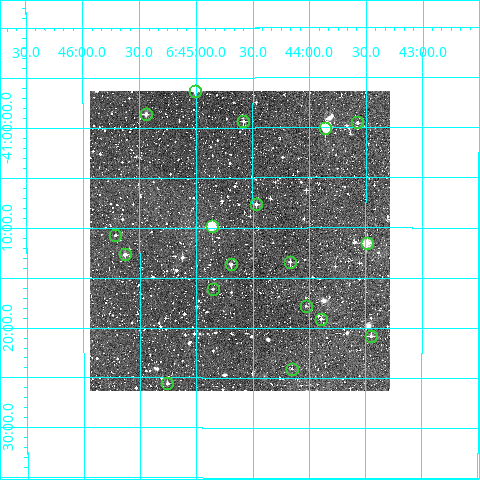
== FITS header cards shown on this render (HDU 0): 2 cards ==
NAXIS1  =                  300
NAXIS2  =                  300

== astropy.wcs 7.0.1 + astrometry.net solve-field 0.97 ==
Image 300 x 300 px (HDU 0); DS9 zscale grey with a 90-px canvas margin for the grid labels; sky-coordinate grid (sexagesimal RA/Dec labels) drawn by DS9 from the SOLVED WCS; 18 Tycho-2 reference stars matched to detected sources circled (green)
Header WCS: RA---TAN/DEC--TAN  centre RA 06:44:37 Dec -41:11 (101.15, -41.19 deg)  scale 6 arcsec/px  FOV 30.0' x 30.0'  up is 0 deg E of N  parity normal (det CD < 0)
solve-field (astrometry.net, Tycho-2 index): VERIFIED the header's WCS against the Tycho-2 star catalogue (verified at 2 index scales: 9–18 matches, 0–1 conflicts across passes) and refined it, rather than solving blind
Solved WCS: RA---TAN-SIP/DEC--TAN-SIP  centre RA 06:44:37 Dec -41:11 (101.15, -41.19 deg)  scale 6 arcsec/px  FOV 30.0' x 30.0'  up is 0 deg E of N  parity normal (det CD < 0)
The solver's refit moves the header's centre by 2.2 arcsec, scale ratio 0.9995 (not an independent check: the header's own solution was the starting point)
Tycho-2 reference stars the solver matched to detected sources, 18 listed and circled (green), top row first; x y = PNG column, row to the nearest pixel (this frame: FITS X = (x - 90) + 1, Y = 300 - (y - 91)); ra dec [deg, ICRS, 3 dp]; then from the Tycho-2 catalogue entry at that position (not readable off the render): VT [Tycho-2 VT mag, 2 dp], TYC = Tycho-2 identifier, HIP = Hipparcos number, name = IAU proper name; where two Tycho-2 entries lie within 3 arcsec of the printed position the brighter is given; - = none
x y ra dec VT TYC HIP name
195 91 101.252 -40.939 10.52 7631-1801-1 - -
146 114 101.361 -40.977 11.15 7631-1635-1 - -
243 121 101.145 -40.989 11.36 7631-1683-1 - -
357 122 100.893 -40.991 11.20 7631-1637-1 - -
325 128 100.964 -41.000 8.98 7631-1653-1 32241 -
256 204 101.118 -41.127 11.28 7631-1676-1 - -
212 226 101.215 -41.164 8.70 7631-1911-1 - -
115 235 101.428 -41.179 12.52 7631-1985-1 - -
367 243 100.872 -41.192 9.22 7631-1959-1 - -
125 254 101.408 -41.211 10.90 7631-1962-1 - -
290 262 101.042 -41.223 11.08 7631-1924-1 - -
231 264 101.173 -41.228 11.24 7631-1925-1 - -
213 289 101.213 -41.269 12.46 7635-109-1 - -
306 306 101.007 -41.297 11.68 7635-72-1 - -
321 319 100.974 -41.319 11.33 7635-26-1 - -
371 336 100.863 -41.347 11.24 7635-185-1 - -
292 369 101.038 -41.402 12.43 7635-201-1 - -
167 383 101.314 -41.426 11.60 7635-249-1 - -